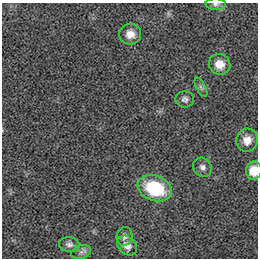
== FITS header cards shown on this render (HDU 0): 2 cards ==
NAXIS1  =                  256 / length of data axis 1
NAXIS2  =                  256 / length of data axis 2

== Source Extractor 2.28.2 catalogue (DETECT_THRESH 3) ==
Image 256 x 256 px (HDU 0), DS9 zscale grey, 1 PNG px = 1 image px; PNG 260 x 260 px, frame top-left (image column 1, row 256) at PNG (2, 3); each listed source drawn as its Kron ellipse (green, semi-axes under 4 px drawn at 4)
Background 7.13e-05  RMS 0.0015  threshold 0.0044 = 3 sigma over >= 5 px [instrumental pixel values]
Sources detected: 13; all 13 listed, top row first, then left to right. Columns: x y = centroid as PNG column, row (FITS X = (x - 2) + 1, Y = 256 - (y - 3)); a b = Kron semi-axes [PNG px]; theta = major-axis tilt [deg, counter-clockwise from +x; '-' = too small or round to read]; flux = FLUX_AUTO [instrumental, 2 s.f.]
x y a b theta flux
216 4 10 6 -2 0.3
130 34 11 10 - 1
220 64 11 10 - 1.1
201 87 10 4 -63 0.25
185 99 9 8 - 0.36
247 140 12 10 77 1.1
202 167 10 8 -52 0.43
254 171 9 8 - 1.8
155 188 17 12 -20 6.1
125 236 9 8 - 0.36
69 244 10 7 -6 0.38
127 246 11 8 -44 0.71
81 252 10 7 15 0.39
At the frame edge (FLAGS 8, measured only in part): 2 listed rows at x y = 216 4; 254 171